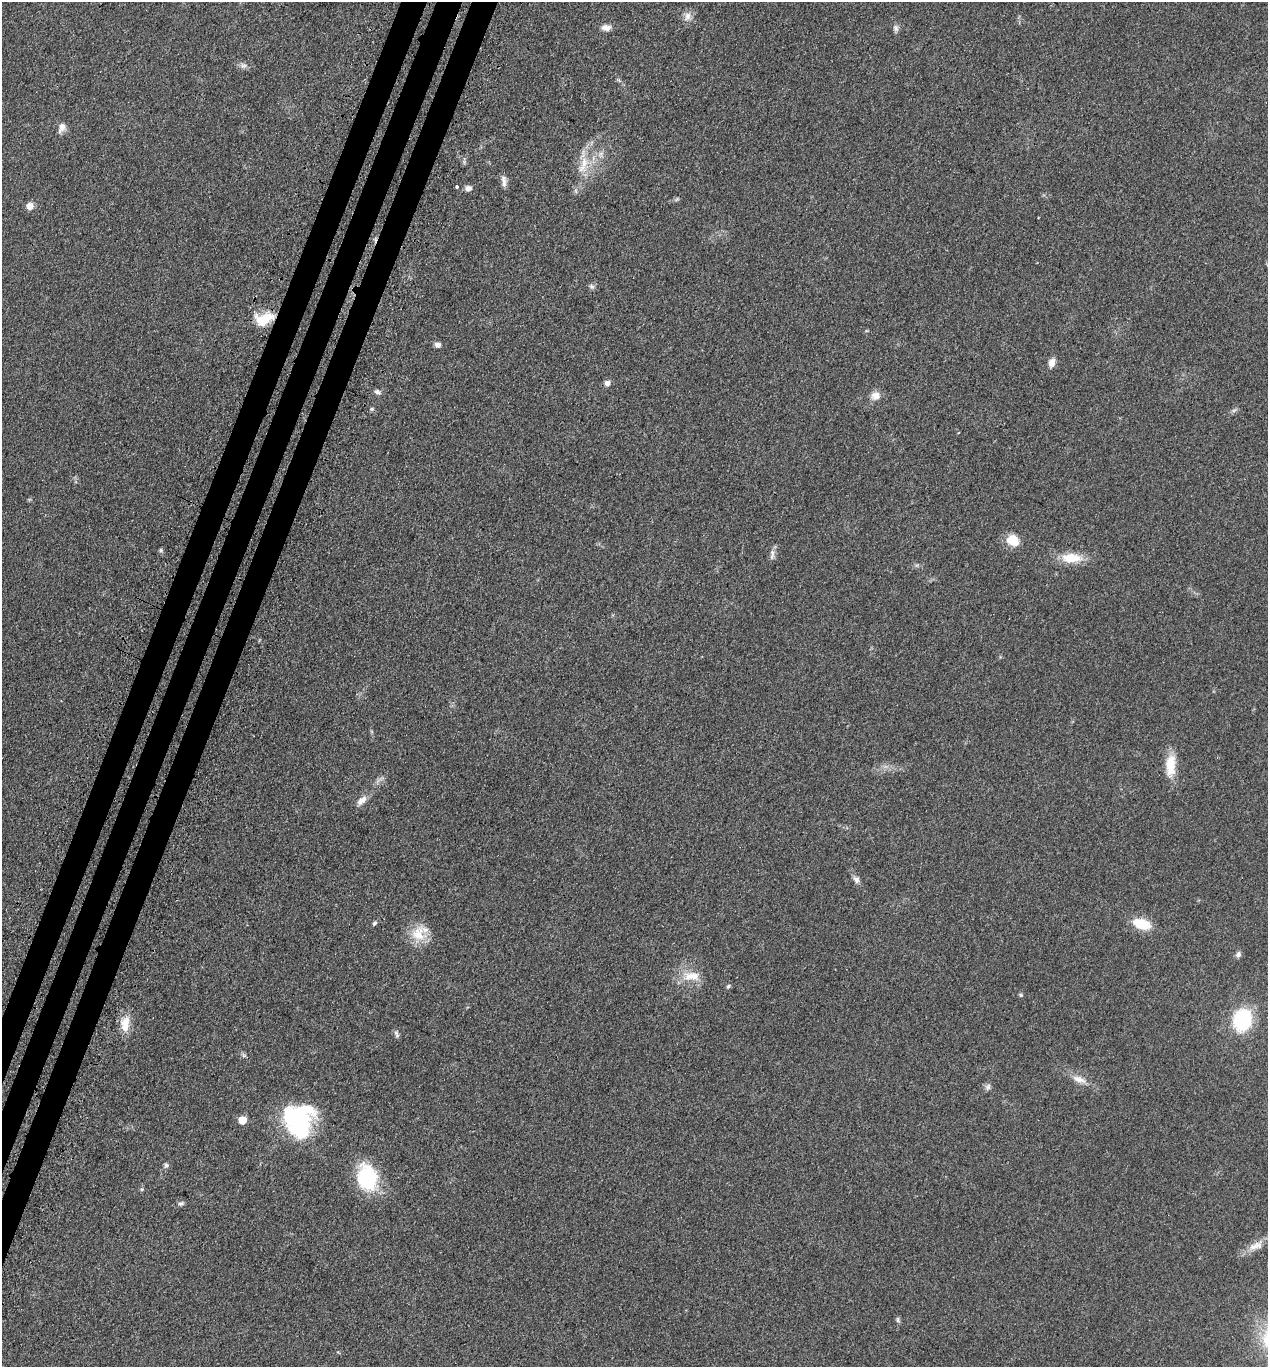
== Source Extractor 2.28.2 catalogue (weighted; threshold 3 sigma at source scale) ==
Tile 7 of 4 x 4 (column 3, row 2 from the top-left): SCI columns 2926-4191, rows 2868-4232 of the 5716 x 5734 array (HDU 1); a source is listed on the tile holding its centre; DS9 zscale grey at full resolution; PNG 1270 x 1369 px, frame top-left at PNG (2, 2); no overlay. Shown black and unused: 5% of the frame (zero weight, under 3 of 4 exposures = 9% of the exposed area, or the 3 px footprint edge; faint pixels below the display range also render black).
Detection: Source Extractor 2.28.2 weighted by HDU 2 'WHT'; one run over the whole footprint, this tile lists its part. Background 0.129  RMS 0.0074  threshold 0.0334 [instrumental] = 3 sigma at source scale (4.5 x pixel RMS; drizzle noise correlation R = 1.50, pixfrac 1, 0.05/0.05 arcsec/px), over >= 5 px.
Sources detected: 48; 1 inside a brighter object's white glare — not listed; the other 47 listed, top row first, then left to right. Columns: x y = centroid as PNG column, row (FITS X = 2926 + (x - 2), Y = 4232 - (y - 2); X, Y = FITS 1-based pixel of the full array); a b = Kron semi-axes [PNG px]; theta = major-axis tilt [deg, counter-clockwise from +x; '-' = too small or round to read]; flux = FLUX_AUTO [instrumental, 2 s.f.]
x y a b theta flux
687 16 14 9 76 4.6
606 28 13 8 -3 4.4
896 28 10 6 -83 2.3
243 66 9 7 5 2.6
61 127 13 8 67 4.5
584 163 22 11 83 13
504 181 16 6 -85 3.7
457 187 3 3 - 1.1
468 188 8 6 18 3.1
576 191 7 4 -71 1.3
30 206 9 8 - 4.6
592 286 8 6 -43 1.8
264 319 25 14 17 18
437 345 8 6 -16 2.7
1052 363 9 6 75 5.4
607 383 7 7 - 3.1
377 392 8 6 -28 2.5
876 396 12 11 - 5.8
372 409 5 5 - 1.1
1234 410 7 4 19 1.4
1013 540 15 13 -26 11
161 550 6 4 90 1.1
772 554 16 5 81 3.2
1072 558 28 13 -2 16
1170 765 29 12 87 16
362 800 15 7 42 5.4
856 879 10 8 -60 3
374 923 6 5 - 1.4
1142 924 17 10 -18 21
418 934 23 18 73 16
1238 954 8 6 76 2.4
692 976 26 12 1 13
728 986 7 4 41 1.2
1021 995 5 4 - 1.3
1242 1020 20 16 75 53
125 1024 23 12 85 11
396 1034 11 5 -68 1.9
1079 1079 22 8 -20 7.1
988 1087 9 7 61 2.3
242 1120 6 5 - 14
300 1122 39 28 85 70
166 1165 7 6 - 1.7
367 1178 30 21 -79 49
142 1189 5 4 - 0.94
181 1203 8 6 10 1.8
1256 1246 24 11 22 8.5
898 1320 9 5 -78 1.4
Overlapping masked pixels (flux is a lower limit): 1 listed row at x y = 264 319